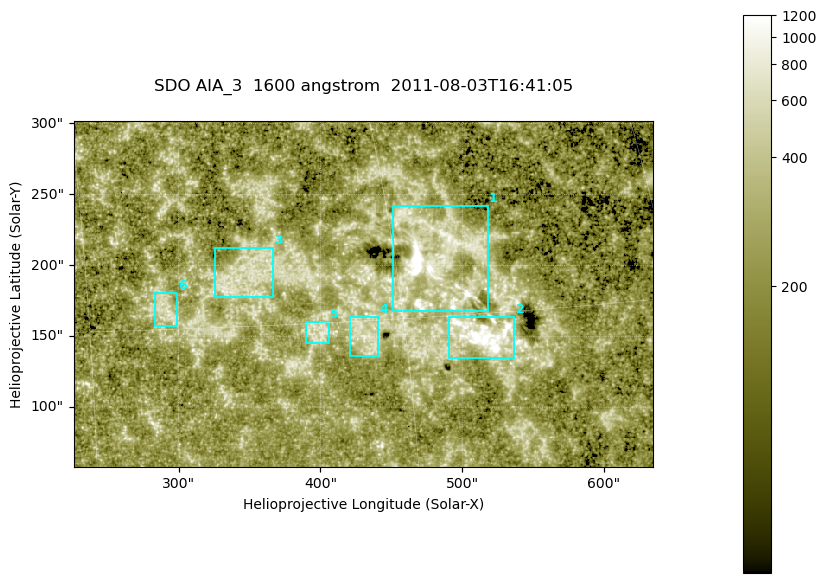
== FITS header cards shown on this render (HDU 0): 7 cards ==
TELESCOP= 'SDO     '           /
INSTRUME= 'AIA_3   '           /
WAVELNTH=                 1600 /
WAVEUNIT= 'angstrom'           /
DATE-OBS= '2011-08-03T16:41:05.120' /
CTYPE1  = 'HPLN-TAN'           /
CTYPE2  = 'HPLT-TAN'           /

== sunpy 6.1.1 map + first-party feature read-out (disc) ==
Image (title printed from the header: SDO AIA_3  1600 angstrom  2011-08-03T16:41:05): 670 x 401 px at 0.609 arcsec/px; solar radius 946 arcsec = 1552 px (partial field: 3.5% of the solar disc is inside the frame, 100% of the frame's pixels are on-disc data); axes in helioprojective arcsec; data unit not stated in the header (colour bar unlabelled)
Pointing: header CRPIX1/2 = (2047.81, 2050.03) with CRVAL1/2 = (0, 0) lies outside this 670 x 401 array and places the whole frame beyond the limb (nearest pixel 1.38 R_sun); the SolarSoft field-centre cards XCEN/YCEN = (430.2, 179.8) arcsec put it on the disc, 1969 arcsec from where CRPIX/CRVAL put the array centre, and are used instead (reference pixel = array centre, CRVAL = XCEN/YCEN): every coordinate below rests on XCEN/YCEN
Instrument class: DISC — disc imager (sunpy class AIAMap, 1600 A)
Bright regions (active regions / flare kernels): reference = the on-disc median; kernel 5 px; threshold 5 sigma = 342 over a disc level ~220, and >= 1.15x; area >= 268 px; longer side >= 5 px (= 3 arcsec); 6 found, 6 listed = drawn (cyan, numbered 1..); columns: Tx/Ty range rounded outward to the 2 arcsec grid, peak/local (2 s.f.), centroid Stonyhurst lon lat
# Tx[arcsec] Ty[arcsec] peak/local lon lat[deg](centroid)
1 450..518 168..242 23 +32 +18
2 490..538 134..164 15 +34 +14
3 324..368 176..214 3.4 +22 +17
4 420..442 136..164 3.6 +28 +14
5 390..406 144..160 3.6 +26 +15
6 282..300 156..182 3.4 +19 +16